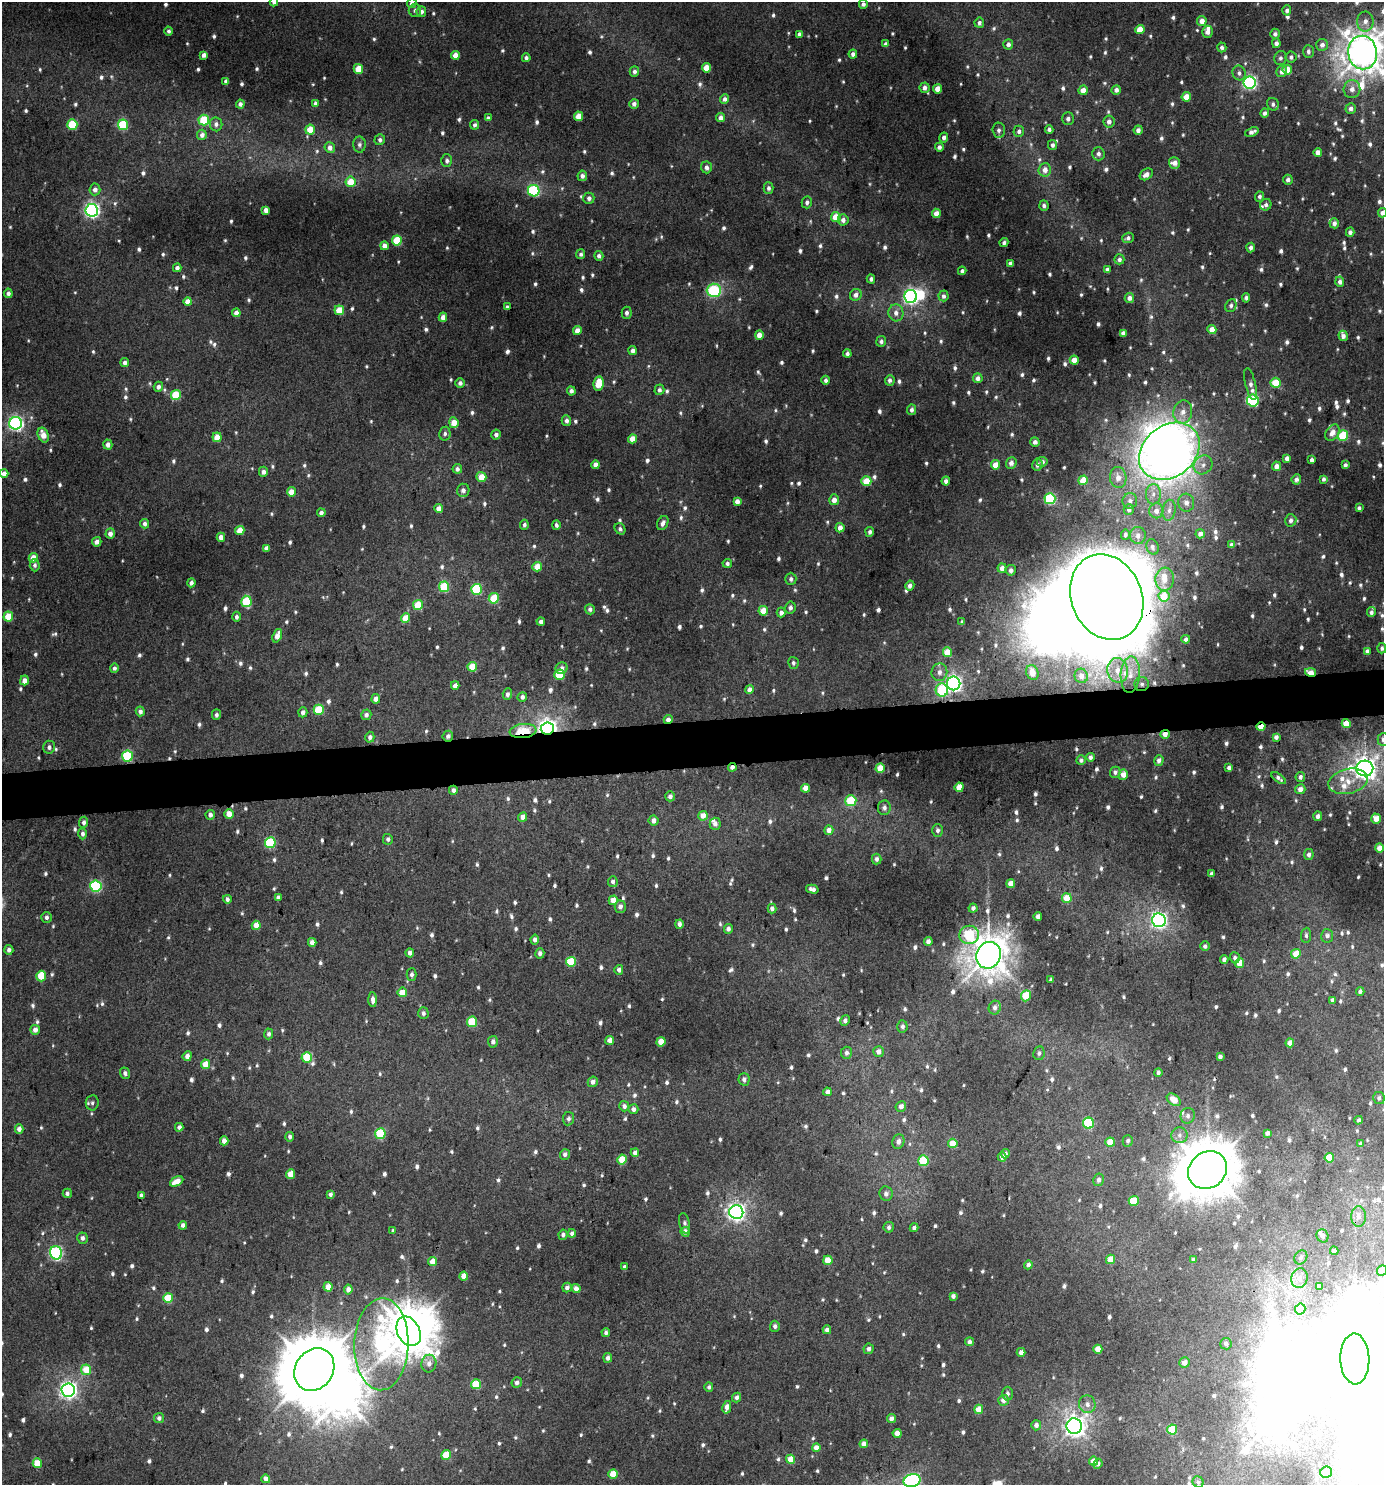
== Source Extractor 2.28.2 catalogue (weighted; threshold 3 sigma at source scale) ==
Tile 5 of 3 x 3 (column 2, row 2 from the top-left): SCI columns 1389-2770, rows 1488-2970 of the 4199 x 4457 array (HDU 1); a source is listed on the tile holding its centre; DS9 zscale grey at full resolution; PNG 1386 x 1487 px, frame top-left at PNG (2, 2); each listed source drawn as its Kron ellipse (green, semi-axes under 4 px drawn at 4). Shown black and unused: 3% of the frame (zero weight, under 3 of 4 exposures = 1% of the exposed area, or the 3 px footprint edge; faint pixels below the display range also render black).
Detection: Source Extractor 2.28.2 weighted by HDU 2 'WHT'; one run over the whole footprint, this tile lists its part. Background 0.0192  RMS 0.0069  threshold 0.031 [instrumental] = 3 sigma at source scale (4.5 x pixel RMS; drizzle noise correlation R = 1.50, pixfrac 1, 0.0396/0.0396 arcsec/px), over >= 5 px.
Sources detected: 1153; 7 too faint to see at this stretch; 10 inside a brighter object's white glare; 1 cosmic-ray / hot-pixel residue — neither listed nor drawn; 17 inside a brighter listed object's ellipse — not listed separately; of the other 1118, all 500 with FLUX_AUTO >= 2.02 (the completeness limit of this list) listed and drawn (618 fainter detections not listed), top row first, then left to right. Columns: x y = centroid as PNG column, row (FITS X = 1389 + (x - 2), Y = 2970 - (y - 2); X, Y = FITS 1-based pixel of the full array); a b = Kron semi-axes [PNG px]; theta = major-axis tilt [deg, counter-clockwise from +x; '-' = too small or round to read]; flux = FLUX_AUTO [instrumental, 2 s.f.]
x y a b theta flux
274 2 4 4 - 2.3
412 3 5 4 - 2.9
863 4 4 4 - 2.8
415 10 6 6 - 2.3
1287 10 5 4 - 2.2
421 12 5 5 - 3
1202 21 5 4 - 6.8
1365 21 10 8 90 5.3
979 23 5 4 - 2.6
1140 29 4 4 - 14
169 31 4 4 - 2.1
1208 32 6 5 - 4.1
799 34 4 4 - 2.4
1275 34 5 5 - 2.5
1276 43 5 4 - 3.2
885 44 4 4 - 2.3
1008 44 5 5 - 3.3
1322 45 6 6 - 3.8
1222 47 5 4 - 2.4
1308 51 6 5 - 2.6
1362 53 17 14 -81 1500
853 54 4 4 - 3.2
204 55 4 4 - 4.1
455 55 4 4 - 8
1291 57 5 5 - 2.3
526 58 4 4 - 2.3
1280 58 7 6 - 2.2
707 68 5 4 - 14
358 69 5 4 - 15
1287 70 5 5 - 12
634 71 5 4 - 2.7
1281 71 5 5 - 4
1239 73 7 6 - 2.6
226 81 4 3 - 2.4
1250 83 6 6 - 160
925 88 5 5 - 3.5
938 89 4 4 - 10
1352 89 9 8 - 4.6
1083 90 5 4 - 7
1116 90 5 4 - 3.2
1186 97 4 4 - 12
725 99 5 4 - 3.3
315 103 4 4 - 2.3
240 104 4 4 - 3.1
634 104 5 4 - 3.2
1273 104 6 5 - 2.7
1351 108 5 5 - 3.2
1265 113 4 4 - 2.8
578 116 5 4 - 13
488 118 4 4 - 2.4
721 118 4 4 - 5
1068 119 6 5 - 2.4
204 120 5 5 - 30
1109 122 6 5 - 3.3
216 124 7 6 - 2.8
72 125 5 5 - 35
123 125 5 5 - 45
475 125 5 4 - 2.3
1049 129 4 4 - 2.4
310 130 5 5 - 15
999 130 8 6 -87 2.5
1138 130 5 4 - 3.6
1019 131 5 5 - 2.5
1252 132 7 4 21 3.8
202 135 5 5 - 3.8
944 137 5 4 - 3.4
380 140 5 5 - 2.3
359 145 8 6 89 2.3
1052 145 5 4 - 2.4
330 147 5 5 - 4.5
939 147 4 4 - 3.3
1318 152 4 4 - 4.9
1098 154 6 6 - 2.6
447 161 6 5 - 2.2
1174 163 6 5 - 6.4
706 167 6 5 - 3.1
1045 170 7 6 - 5.6
1146 174 7 5 33 4.6
582 176 5 5 - 3.1
1288 180 5 5 - 2.9
351 182 5 5 - 16
769 188 6 5 - 2.4
95 189 6 5 - 3.7
534 191 6 5 - 84
1259 196 5 4 - 2
589 198 5 5 - 2.9
807 202 6 5 - 2.4
1266 205 6 5 - 2.2
1044 206 5 4 - 2.3
92 210 6 6 - 220
266 210 4 4 - 4.5
936 213 4 4 - 6.5
1382 213 4 4 - 3.8
836 217 5 5 - 15
843 220 6 5 - 3.8
1334 223 5 4 - 3.2
1350 232 4 4 - 2.9
1128 238 6 5 - 2.3
397 241 5 5 - 27
1004 243 4 3 - 2.2
384 246 4 4 - 4.5
1251 247 5 4 - 2.6
581 254 5 4 - 2
599 256 5 4 - 2.4
1119 259 5 5 - 2.7
1010 263 4 4 - 2.7
177 268 4 4 - 3.1
1107 269 4 4 - 2.2
962 271 4 4 - 2.2
871 279 4 4 - 2.2
1340 282 5 4 - 3.2
714 290 7 7 - 47
8 293 4 4 - 2.8
856 295 6 5 - 4.1
911 296 6 6 - 230
943 296 5 5 - 2.8
1129 298 5 4 - 3.8
1246 298 5 4 - 2
188 302 4 4 - 8.3
1231 305 7 5 67 2.1
507 307 4 3 - 2.3
339 310 5 4 - 16
236 313 4 4 - 6.7
627 313 6 5 - 2.8
896 313 8 7 - 4.4
443 317 4 4 - 6.2
1212 329 4 4 - 9.7
577 331 4 4 - 7.2
1123 333 4 4 - 2.9
759 335 4 4 - 7.5
1343 336 5 4 - 3.6
881 341 5 5 - 2.2
633 351 4 4 - 3.5
847 354 4 4 - 2.3
1074 360 4 4 - 9.9
125 363 4 4 - 3.4
978 378 5 4 - 3.9
826 380 4 3 - 2.3
890 380 5 5 - 2.4
460 383 4 4 - 2.9
598 383 7 5 81 18
1275 383 5 5 - 22
1251 384 16 5 -76 3.5
158 387 5 4 - 2.9
659 390 5 5 - 2.5
571 391 4 4 - 3.3
176 395 5 5 - 28
1253 401 6 5 - 94
912 410 5 4 - 2.5
1183 412 12 9 82 6.6
566 421 5 4 - 2.7
16 423 6 6 - 210
454 423 5 4 - 10
1332 433 9 6 57 5.1
445 434 7 5 80 2.2
43 435 7 5 -67 8.7
496 435 5 4 - 2.7
1343 436 5 5 - 39
217 437 5 4 - 13
632 439 4 4 - 9.8
1035 442 5 4 - 3.7
108 444 5 4 - 4.1
1169 451 33 25 39 760
1287 458 4 4 - 4.2
1312 460 4 3 - 2.7
1042 462 5 4 - 3.1
1011 463 6 5 - 4.2
596 465 4 4 - 5.7
995 465 4 4 - 11
1037 465 6 5 - 2.8
1203 465 10 8 46 4.8
1345 465 4 3 - 2.5
1276 466 5 4 - 4.9
457 469 5 4 - 3.4
263 472 5 4 - 3.5
4 474 4 4 - 6.3
481 477 5 4 - 12
1118 477 10 8 -85 6.7
1296 479 5 4 - 3
1323 479 4 3 - 2.2
1083 480 5 4 - 14
866 481 5 5 - 18
946 481 4 4 - 3.1
463 490 6 6 - 3.2
291 492 4 4 - 9.6
1153 494 10 7 89 4.7
1050 499 5 5 - 66
834 500 5 5 - 5.7
737 501 4 4 - 5.2
1130 501 8 7 - 3.3
1186 503 9 8 - 4.2
1359 508 4 3 - 2
439 509 4 4 - 6.9
1129 509 5 5 - 2.6
1169 510 10 6 82 3.8
1156 511 7 7 - 5.1
321 513 4 4 - 3
1291 520 6 5 - 2.6
663 523 7 5 64 3.3
144 524 4 4 - 3.3
524 525 5 4 - 2.1
556 525 5 4 - 2.2
840 528 5 4 - 5.3
620 529 6 5 - 2.1
240 530 4 4 - 12
870 532 5 4 - 2.1
110 533 5 4 - 4.6
1200 534 5 4 - 3.6
1125 535 5 4 - 2.1
1138 535 8 8 - 3.6
221 537 4 4 - 5.6
97 542 5 4 - 3.9
1232 545 4 4 - 3.4
1152 547 8 6 -69 2.3
266 548 4 4 - 4.2
33 558 4 4 - 13
727 563 4 4 - 2.4
35 565 6 5 - 2.1
537 567 4 4 - 13
1002 568 5 4 - 5
1011 570 5 5 - 3.1
791 579 6 5 - 2.3
1165 579 11 9 84 7.4
191 583 4 4 - 3
910 585 5 4 - 3.1
444 587 5 5 - 35
476 589 5 5 - 53
1164 596 5 5 - 14
1107 597 44 35 -67 4500
494 598 5 5 - 21
246 601 5 5 - 39
418 605 5 5 - 24
790 608 6 5 - 2.8
590 609 5 5 - 2.2
763 611 5 5 - 14
781 612 5 4 - 3.5
1371 612 5 4 - 2.4
8 617 5 4 - 21
236 617 5 4 - 2.1
405 618 5 4 - 13
541 621 4 4 - 3.4
962 622 4 4 - 2.6
277 636 7 4 70 6.1
1186 639 4 4 - 2.4
1382 648 5 4 - 2
1367 651 4 4 - 2.7
947 652 5 4 - 18
793 663 6 5 - 2.1
472 667 5 5 - 18
114 668 5 4 - 2.1
562 668 6 5 - 3.1
1118 670 12 10 -80 8.9
939 672 9 8 - 4.6
1311 672 5 3 - 13
1032 673 8 6 -71 8.9
559 675 5 5 - 28
1130 675 18 9 86 10
1081 676 7 6 - 4.2
24 680 5 4 - 4.5
954 683 7 6 - 250
1142 684 7 7 - 2.6
455 685 4 4 - 5.1
749 689 4 4 - 4.9
942 690 6 6 - 47
507 694 6 4 87 2.8
522 697 5 4 - 3.3
376 699 5 4 - 5.6
319 710 5 5 - 30
140 711 5 4 - 3.3
303 712 5 4 - 3
216 715 5 4 - 2
366 715 5 5 - 2.7
668 720 4 4 - 3.9
1346 724 4 4 - 15
1261 727 4 3 - 12
547 729 6 6 - 370
523 731 13 7 6 59
1165 734 5 4 - 5.3
448 736 5 5 - 2.4
370 737 5 4 - 2.3
1276 737 4 4 - 3.1
1383 739 6 6 - 4.2
49 747 6 6 - 2.6
127 756 5 5 - 47
1090 757 4 4 - 2.7
1081 760 5 4 - 2.2
1159 760 5 4 - 3.2
732 767 4 3 - 3.6
880 768 4 4 - 17
1229 768 4 4 - 2.4
1365 768 8 8 - 660
1115 772 5 5 - 2.6
1123 775 5 4 - 7.2
1300 777 5 4 - 2.6
1279 778 8 4 -36 2.4
1348 781 20 12 13 12
959 787 4 4 - 12
806 788 4 4 - 9.6
1300 789 5 5 - 5.1
453 790 4 4 - 3.2
670 796 5 5 - 3.1
851 801 5 5 - 24
884 808 7 6 - 2.9
229 814 4 4 - 9.4
210 815 5 4 - 3.1
703 816 5 4 - 7.9
1318 816 4 4 - 2.5
523 817 5 4 - 5.6
1376 819 5 4 - 9.2
654 820 5 5 - 4.7
84 822 5 4 - 2.1
715 824 6 5 - 3.4
829 830 5 4 - 5.7
938 830 6 5 - 2.4
82 834 6 4 -89 2.2
388 839 5 5 - 2.1
270 843 5 5 - 45
1379 848 4 4 - 7.2
1309 855 5 4 - 3
877 859 5 5 - 3.1
1212 874 4 4 - 3.4
613 882 5 4 - 2.6
1011 884 4 4 - 8.2
96 886 5 5 - 86
812 889 6 4 -14 3
278 897 4 4 - 3.2
1067 898 5 5 - 15
227 899 4 4 - 2.2
613 900 5 4 - 8.1
620 907 6 5 - 3.4
973 908 4 4 - 2.1
772 909 5 4 - 3.1
46 917 5 5 - 2.3
1038 917 4 4 - 4.3
1159 920 7 6 - 240
679 924 4 4 - 3
256 925 4 4 - 9.3
728 929 5 4 - 3
969 935 10 9 - 47
1306 935 7 5 85 2
1327 936 7 6 - 3.2
535 940 5 4 - 3.5
928 941 4 4 - 3.7
312 942 4 4 - 5.2
1205 946 5 5 - 2.1
9 950 5 4 - 2.8
410 953 4 4 - 3.9
540 953 5 4 - 2.7
1296 954 5 4 - 12
989 955 13 12 - 1500
1235 958 5 5 - 2
1224 959 4 4 - 3.1
571 962 5 5 - 30
1239 963 5 4 - 13
619 970 5 4 - 2.9
412 974 6 5 - 2.1
41 976 5 5 - 22
1051 980 4 3 - 2.1
1360 991 4 4 - 2.3
402 992 5 4 - 17
1026 996 6 5 - 21
373 1000 7 4 -87 3.1
1333 1000 4 4 - 2.8
995 1008 7 6 - 3
423 1013 6 5 - 2.2
845 1020 5 4 - 2.4
472 1022 5 5 - 32
902 1026 6 5 - 2.2
35 1030 5 5 - 4.9
269 1034 5 4 - 2.5
610 1040 4 4 - 6.6
493 1042 6 5 - 2.9
661 1042 4 4 - 12
1290 1043 4 4 - 7.4
879 1052 5 5 - 4.1
846 1053 6 5 - 2.8
1039 1053 7 5 79 2.2
187 1056 5 4 - 4.3
307 1057 5 5 - 27
1220 1057 4 4 - 2.9
205 1064 5 4 - 11
125 1073 6 5 - 2.6
1158 1073 4 3 - 2.3
744 1079 6 5 - 2.7
593 1082 5 5 - 3.7
827 1092 4 4 - 3.6
1379 1098 6 6 - 2.6
1174 1100 8 5 -36 9.7
92 1103 7 6 - 2.3
624 1106 5 5 - 3.1
901 1106 5 5 - 4.1
633 1109 5 5 - 3.4
1188 1116 8 7 - 2.4
568 1119 7 5 83 2.1
1359 1120 4 4 - 2.3
1088 1123 5 5 - 47
179 1127 4 4 - 2.9
19 1129 4 4 - 4.3
1267 1133 4 4 - 3.2
380 1134 5 5 - 37
1179 1135 8 8 - 3.5
290 1137 5 4 - 2.2
224 1141 4 4 - 5.2
1128 1141 6 5 - 2.1
898 1142 7 6 - 3.4
1110 1142 5 4 - 13
953 1143 5 4 - 11
1360 1144 4 3 - 2.2
635 1153 4 4 - 3.6
565 1154 5 5 - 3.1
1005 1154 5 4 - 2.7
1002 1157 4 4 - 3.4
1329 1158 5 4 - 18
622 1159 5 4 - 19
923 1161 5 5 - 33
1208 1170 20 18 37 3000
290 1174 5 4 - 13
1098 1180 6 5 - 2.8
177 1181 7 4 28 9.5
67 1193 4 4 - 2.2
330 1194 4 4 - 2.9
886 1194 7 6 - 3
141 1195 4 4 - 3.1
1134 1201 5 5 - 23
736 1212 7 7 - 350
1358 1216 10 7 -89 4.1
685 1223 10 5 -77 2.2
183 1225 4 4 - 3
889 1227 5 5 - 2.2
914 1228 4 4 - 3
393 1231 4 4 - 2.2
685 1232 5 4 - 4.1
572 1233 4 4 - 2.9
563 1235 5 4 - 2.1
1323 1236 7 6 - 2.7
82 1238 6 5 - 2.9
1334 1251 4 4 - 4.2
56 1253 7 6 - 120
1301 1257 7 6 - 2.6
1111 1259 5 4 - 10
1194 1259 4 3 - 2.4
828 1260 5 4 - 16
433 1262 5 4 - 13
1028 1265 4 4 - 3.1
624 1267 4 3 - 3
1382 1271 5 5 - 9.8
464 1276 4 4 - 8.9
1300 1278 10 8 81 5.2
1319 1286 4 4 - 2.3
328 1287 4 4 - 8.8
567 1287 5 4 - 2.6
348 1289 5 4 - 4.9
576 1289 4 4 - 5.1
953 1296 4 4 - 2.9
168 1298 5 5 - 25
1300 1309 5 5 - 12
775 1326 5 5 - 2.4
827 1330 4 4 - 2.9
409 1331 15 11 -62 2400
606 1332 4 4 - 2.1
970 1342 4 4 - 3.1
381 1344 46 27 88 130
1226 1344 6 5 - 2.6
869 1349 5 5 - 2.7
1098 1349 4 4 - 9.9
1021 1352 4 4 - 4.6
608 1358 5 4 - 3.2
1355 1359 25 14 -88 9300
1184 1363 5 5 - 5.6
429 1364 9 7 79 4.4
86 1370 5 5 - 16
314 1370 22 19 54 5300
517 1383 5 5 - 2.6
476 1384 5 5 - 26
709 1387 5 4 - 2
68 1390 7 6 - 320
1007 1394 7 5 89 2.2
737 1397 5 4 - 3.3
1003 1400 5 5 - 5
1087 1404 9 8 - 4.3
727 1407 6 4 77 6.2
979 1409 5 4 - 11
159 1418 5 5 - 3
891 1418 4 4 - 4.1
1036 1425 5 5 - 3.4
1074 1426 8 7 - 540
1172 1429 5 5 - 24
897 1433 4 4 - 5.6
864 1444 4 4 - 5.1
816 1448 4 4 - 7.3
446 1455 5 4 - 21
791 1459 4 4 - 12
1094 1461 4 4 - 9
37 1463 5 4 - 17
1098 1464 5 4 - 2.7
1326 1472 6 5 - 9.1
613 1474 5 4 - 15
266 1479 4 4 - 5.3
912 1480 9 6 16 180
1198 1482 6 5 - 2
Overlapping masked pixels (flux is a lower limit): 10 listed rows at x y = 1107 597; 1311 672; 1142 684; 668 720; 1261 727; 547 729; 523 731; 1165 734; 448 736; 732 767
Isophote crosses this tile's border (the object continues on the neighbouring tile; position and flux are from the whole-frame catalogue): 9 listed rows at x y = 274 2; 412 3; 1362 53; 1382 213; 4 474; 1383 739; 1382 1271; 1355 1359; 912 1480